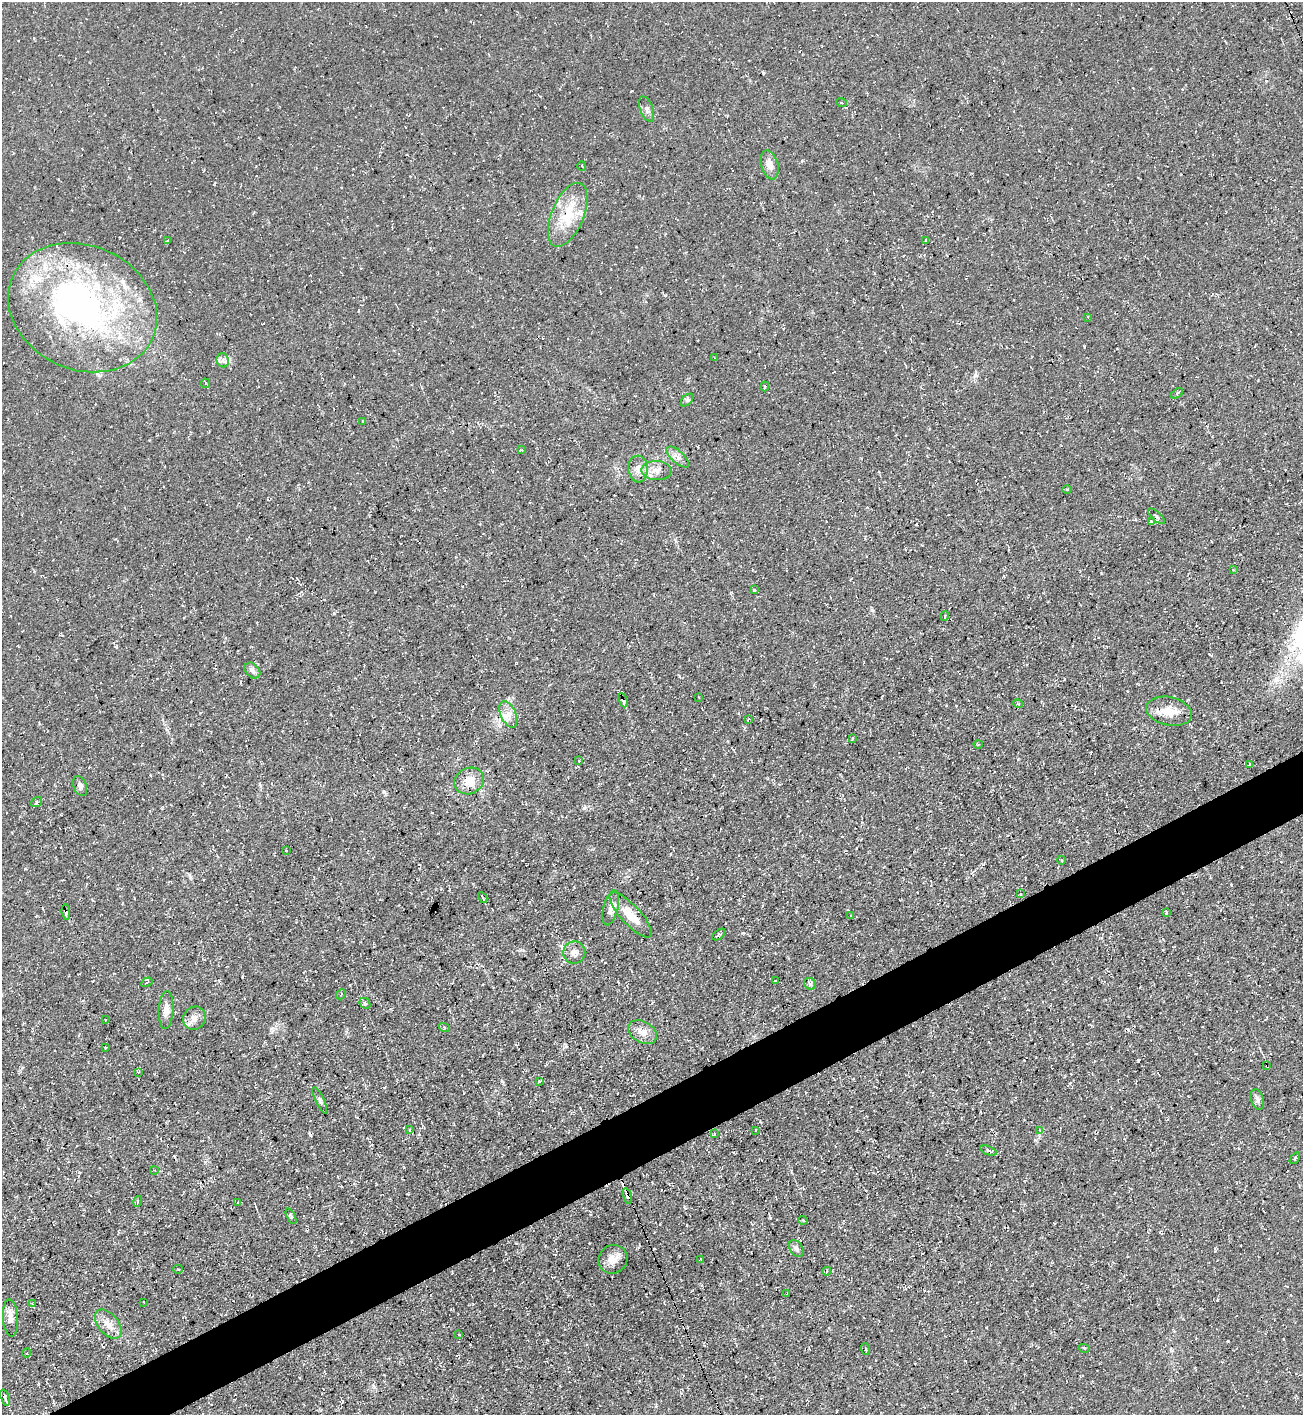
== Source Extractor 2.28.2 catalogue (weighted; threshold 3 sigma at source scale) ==
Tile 7 of 4 x 4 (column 3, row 2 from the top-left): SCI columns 2753-4053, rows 2826-4238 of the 5638 x 5651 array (HDU 1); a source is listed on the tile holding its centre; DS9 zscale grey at full resolution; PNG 1305 x 1417 px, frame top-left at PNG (2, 2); each listed source drawn as its Kron ellipse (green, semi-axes under 4 px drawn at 4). Shown black and unused: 4% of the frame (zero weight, under 3 of 4 exposures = <1% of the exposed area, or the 3 px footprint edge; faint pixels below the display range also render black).
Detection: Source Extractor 2.28.2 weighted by HDU 2 'WHT'; one run over the whole footprint, this tile lists its part. Background 0.0295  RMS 0.0058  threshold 0.0259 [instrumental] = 3 sigma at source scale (4.5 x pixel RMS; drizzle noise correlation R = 1.50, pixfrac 1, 0.05/0.05 arcsec/px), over >= 5 px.
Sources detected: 103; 1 inside a brighter object's white glare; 5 cosmic-ray / hot-pixel residue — neither listed nor drawn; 3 inside a brighter listed object's ellipse — not listed separately; the other 94 listed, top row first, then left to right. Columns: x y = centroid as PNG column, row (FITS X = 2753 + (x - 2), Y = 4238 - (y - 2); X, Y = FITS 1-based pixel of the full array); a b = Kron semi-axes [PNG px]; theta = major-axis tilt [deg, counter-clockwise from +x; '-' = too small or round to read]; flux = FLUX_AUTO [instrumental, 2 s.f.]
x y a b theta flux
841 102 5 3 - 0.56
647 109 13 6 -69 2.2
770 165 15 8 -75 4.4
582 166 5 2 - 0.44
568 215 34 16 68 19
925 240 4 2 - 0.41
168 241 4 3 - 0.52
83 308 77 62 -24 180
1088 317 3 3 - 0.51
715 358 4 3 - 0.45
223 360 7 6 - 1.7
205 383 5 3 - 0.6
765 387 5 3 - 0.63
1177 393 7 3 37 0.76
687 400 8 4 45 1.1
363 421 3 3 - 0.61
522 450 4 3 - 0.5
678 457 14 6 -42 3
638 469 13 10 -85 4.3
656 471 15 9 -2 4.7
1067 489 5 3 - 0.59
1156 516 10 4 -43 1.4
1151 522 3 3 - 1.9
1233 569 3 2 - 0.52
754 590 3 3 - 0.62
945 616 5 3 - 0.62
252 670 9 6 -46 2
698 697 3 2 - 0.37
623 700 7 3 -66 4
1018 704 5 3 - 0.53
1169 711 23 14 -12 9.3
508 714 14 7 -66 4.5
748 719 3 3 - 0.38
852 739 4 2 - 0.66
978 744 4 3 - 0.49
579 761 3 2 - 0.53
1249 764 3 2 - 0.47
469 781 15 13 26 8.5
80 786 10 6 -69 1.9
37 802 6 4 35 0.89
286 850 3 2 - 0.32
1061 860 4 3 - 0.51
1020 894 3 3 - 0.94
483 898 6 3 -61 0.63
611 908 18 7 75 3.6
66 912 7 4 -81 1.5
1166 912 3 2 - 1
631 915 29 9 -47 10
851 915 4 3 - 0.44
719 934 7 4 38 1.2
574 953 11 11 - 3.7
775 981 3 2 - 0.51
147 982 6 4 31 0.86
810 984 6 5 - 1.1
341 994 5 4 - 0.81
365 1003 6 5 - 0.96
166 1010 19 7 87 4.6
194 1018 12 11 - 4.5
105 1020 3 2 - 0.36
444 1027 6 3 -20 0.82
643 1032 15 10 -31 5.8
105 1047 3 2 - 0.53
1267 1066 4 3 - 1.1
138 1072 3 3 - 1
540 1082 3 3 - 3
320 1100 14 4 -65 1.4
1257 1100 10 6 -72 1.9
410 1130 4 3 - 0.8
755 1130 3 2 - 0.43
1040 1130 4 3 - 1.3
714 1134 4 2 - 0.58
988 1151 8 2 -22 0.84
1295 1158 7 3 54 0.69
154 1170 4 3 - 0.47
627 1196 8 4 -74 2.8
138 1201 5 3 - 0.73
238 1202 3 2 - 0.56
291 1216 8 4 -65 0.75
803 1220 5 3 - 0.44
796 1248 9 6 -52 1.8
613 1259 15 14 - 5.8
700 1259 4 2 - 0.4
178 1269 5 4 - 0.73
827 1271 4 2 - 0.4
787 1294 3 2 - 0.5
144 1302 3 2 - 0.34
32 1303 4 3 - 0.41
10 1318 19 7 -86 3.9
108 1324 17 10 -50 5.8
459 1335 4 3 - 0.38
1084 1348 5 3 - 0.54
866 1349 6 2 -70 0.65
27 1353 4 3 - 0.53
5 1398 8 4 -71 2.2
Overlapping masked pixels (flux is a lower limit): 5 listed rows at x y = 623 700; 66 912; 1267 1066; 627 1196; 5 1398
Unlisted compact peaks at least as high as the median listed source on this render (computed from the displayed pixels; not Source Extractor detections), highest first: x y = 584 808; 1138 1061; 872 610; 1228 1341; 116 647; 384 792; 743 933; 334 613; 25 869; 1084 346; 271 1029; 309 1133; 665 295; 679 676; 802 161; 1018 759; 1035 1140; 520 950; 1215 1251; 547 1340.